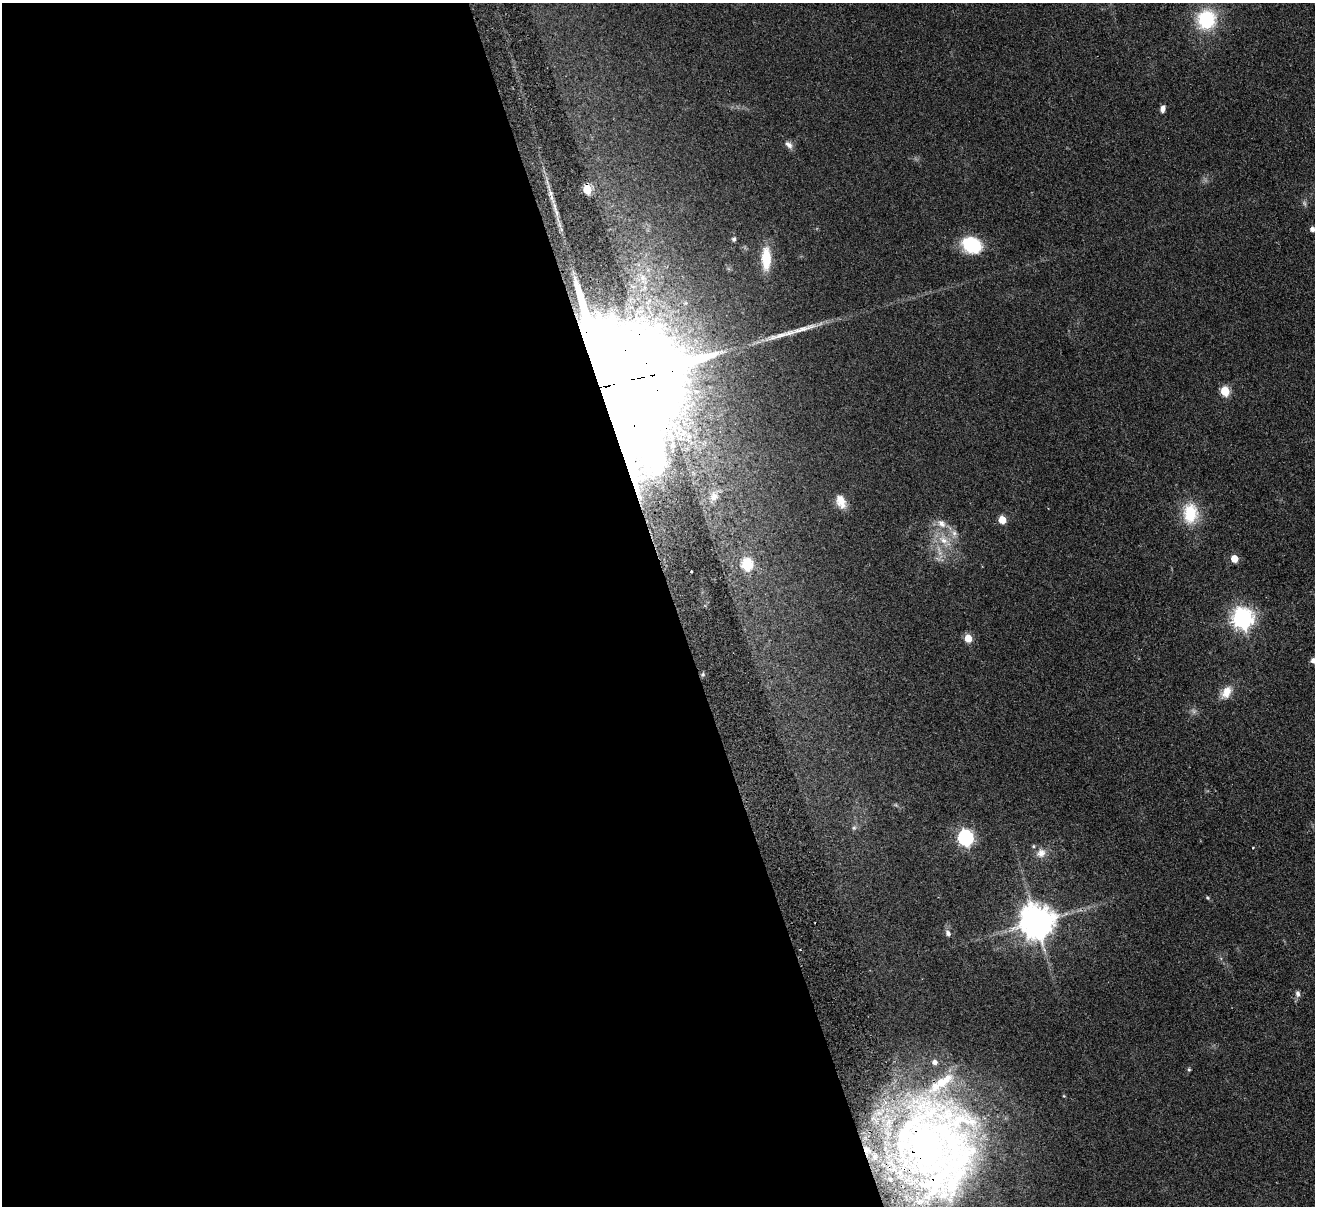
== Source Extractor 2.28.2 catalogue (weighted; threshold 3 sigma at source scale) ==
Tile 9 of 4 x 4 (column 1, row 3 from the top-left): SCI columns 56-1368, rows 1495-2698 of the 5362 x 5274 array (HDU 1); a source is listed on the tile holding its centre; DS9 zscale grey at full resolution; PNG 1317 x 1208 px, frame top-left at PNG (2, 3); no overlay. Shown black and unused: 51% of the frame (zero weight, under 2 of 3 exposures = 3% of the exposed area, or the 3 px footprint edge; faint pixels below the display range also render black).
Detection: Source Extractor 2.28.2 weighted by HDU 2 'WHT'; one run over the whole footprint, this tile lists its part. Background 0.101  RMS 0.0086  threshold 0.0385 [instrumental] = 3 sigma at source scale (4.5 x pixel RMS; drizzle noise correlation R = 1.50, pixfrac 1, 0.05/0.05 arcsec/px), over >= 5 px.
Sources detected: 50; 1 too faint to see at this stretch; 1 cosmic-ray / hot-pixel residue — not listed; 8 inside a brighter listed object's ellipse — not listed separately; the other 40 listed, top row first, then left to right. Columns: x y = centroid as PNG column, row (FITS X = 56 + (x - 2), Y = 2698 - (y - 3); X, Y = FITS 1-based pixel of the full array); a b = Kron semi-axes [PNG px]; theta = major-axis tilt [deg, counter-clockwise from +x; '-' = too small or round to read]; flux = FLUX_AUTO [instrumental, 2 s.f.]
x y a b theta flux
1206 19 24 23 - 45
1163 109 8 5 79 3.7
789 145 12 7 -47 3.8
587 189 6 5 - 39
550 193 7 4 -71 2.5
554 205 7 4 -72 2.2
557 213 7 4 -71 2.2
1312 229 5 4 - 3.4
734 239 4 4 - 1.9
971 245 18 14 -23 47
766 258 24 10 -90 21
643 277 9 8 - 4.8
803 329 51 7 16 17
613 384 41 35 -25 47000
1225 391 6 5 - 34
672 445 10 8 86 6.6
714 497 12 11 - 7.8
841 501 18 11 -68 10
1190 513 26 19 87 30
1002 520 5 5 - 22
942 523 13 9 -45 7.2
954 533 8 7 - 3.6
944 540 14 9 -35 9.9
1234 559 5 5 - 14
747 565 6 6 - 70
1242 618 8 7 - 510
968 638 5 5 - 19
1314 661 8 7 - 3.7
1226 692 18 11 56 10
854 828 6 5 - 1.6
965 838 7 6 - 210
1253 848 3 3 - 0.63
1041 853 13 11 34 6.8
1207 898 6 4 -46 1
1036 922 10 10 - 1900
948 933 8 7 - 2.8
1298 994 8 6 -66 2.5
1189 1069 5 4 - 1.2
1064 1096 4 3 - 0.72
925 1148 122 73 -67 620
Overlapping masked pixels (flux is a lower limit): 3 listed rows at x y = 587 189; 613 384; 925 1148
Isophote crosses this tile's border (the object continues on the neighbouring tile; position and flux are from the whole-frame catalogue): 1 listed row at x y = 1314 661